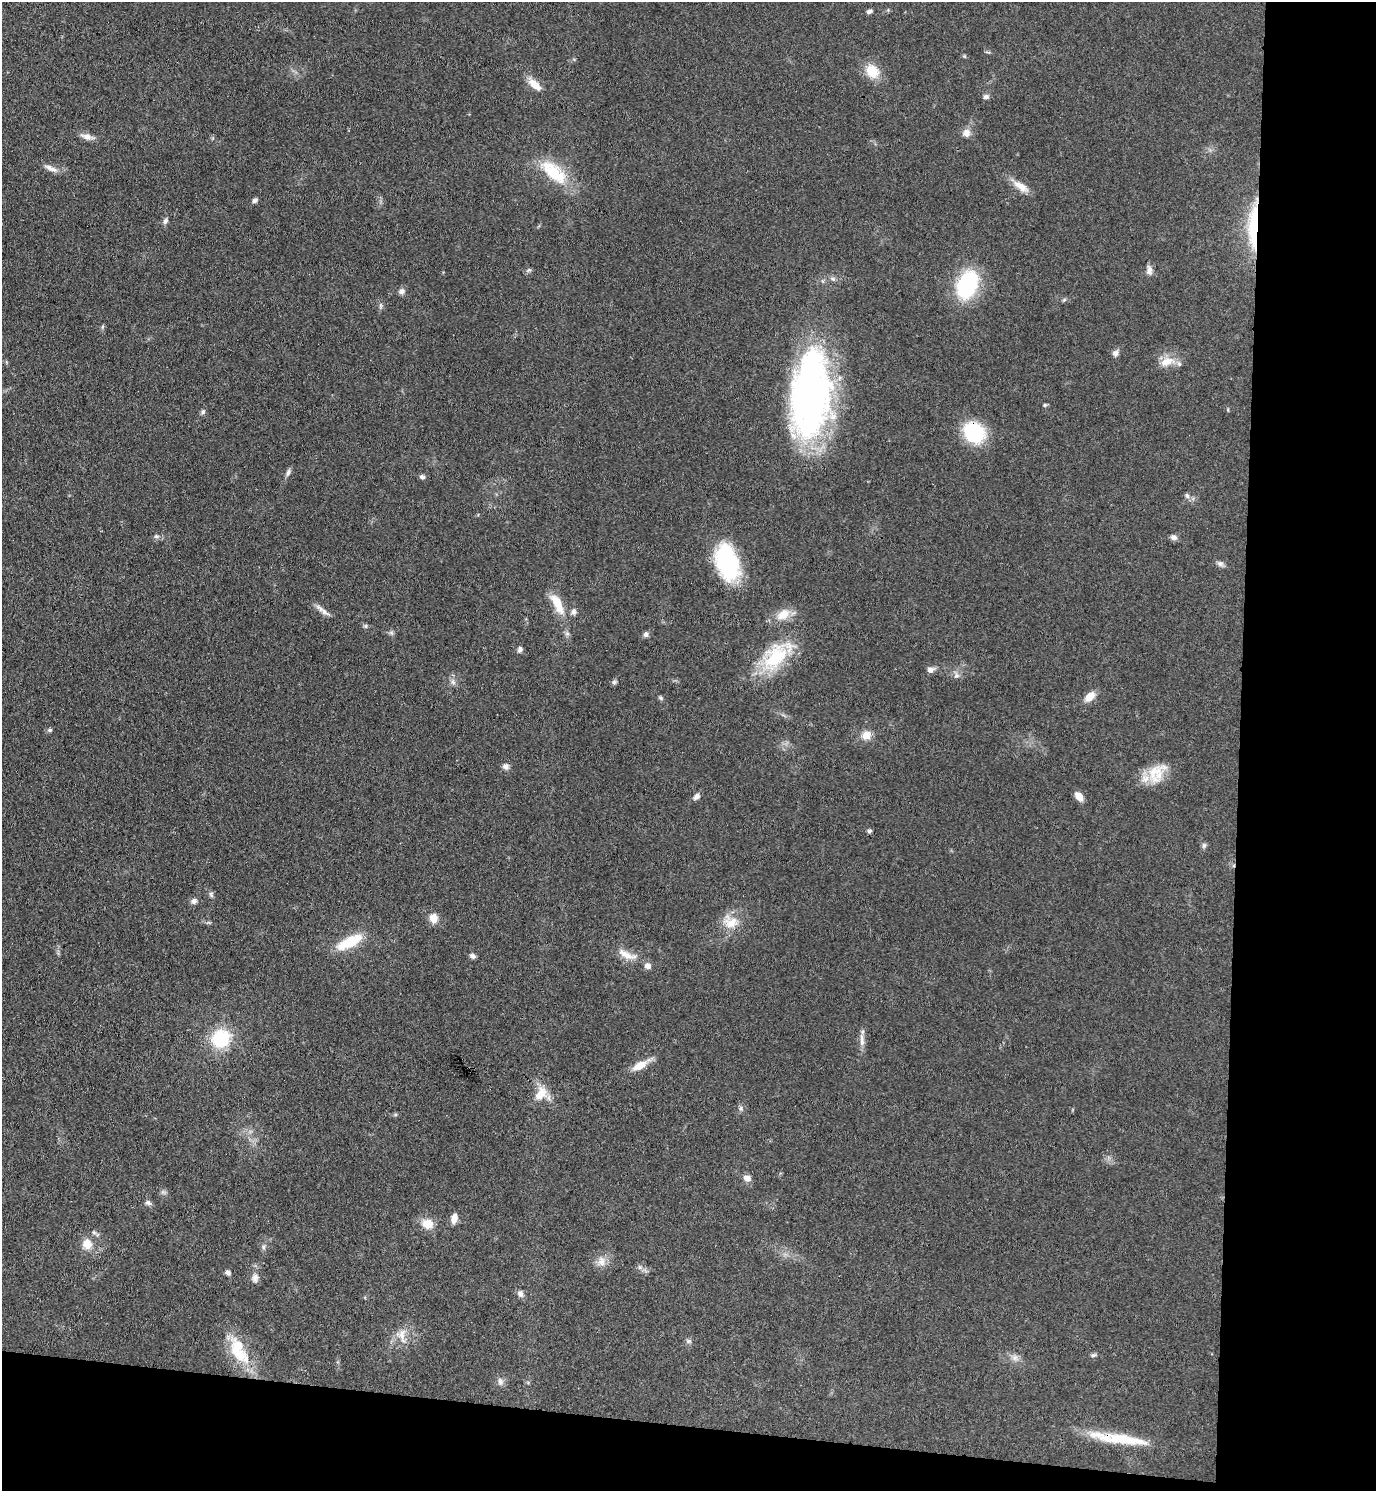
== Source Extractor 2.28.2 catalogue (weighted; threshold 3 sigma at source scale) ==
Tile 9 of 3 x 3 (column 3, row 3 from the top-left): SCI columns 3018-4391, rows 7-1495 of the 4553 x 4479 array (HDU 1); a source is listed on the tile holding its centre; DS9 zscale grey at full resolution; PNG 1378 x 1493 px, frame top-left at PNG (2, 2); no overlay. Shown black and unused: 14% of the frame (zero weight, under 3 of 4 exposures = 5% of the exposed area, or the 3 px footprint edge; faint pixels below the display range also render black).
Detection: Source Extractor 2.28.2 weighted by HDU 2 'WHT'; one run over the whole footprint, this tile lists its part. Background 0.14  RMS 0.0073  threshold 0.0327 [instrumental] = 3 sigma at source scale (4.5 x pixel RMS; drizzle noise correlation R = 1.50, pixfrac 1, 0.05/0.05 arcsec/px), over >= 5 px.
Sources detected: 91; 5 inside a brighter listed object's ellipse — not listed separately; the other 86 listed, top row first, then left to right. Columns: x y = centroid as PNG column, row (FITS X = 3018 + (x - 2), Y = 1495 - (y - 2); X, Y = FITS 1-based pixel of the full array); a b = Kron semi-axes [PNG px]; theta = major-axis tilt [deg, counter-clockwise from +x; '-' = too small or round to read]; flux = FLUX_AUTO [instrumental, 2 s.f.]
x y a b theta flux
869 11 8 5 18 1.8
872 71 15 12 -54 16
535 85 20 9 -41 8.4
986 97 8 6 2 2.1
966 133 11 10 - 4.9
87 137 18 7 -14 5
52 169 14 7 -14 4.6
553 174 45 20 -49 33
1020 186 24 9 -36 8.9
255 200 7 5 25 1.8
165 221 9 6 63 2.1
1253 227 58 11 88 42
529 270 7 5 34 1.5
1149 270 13 7 -85 3.8
823 281 6 4 -71 1.1
967 284 22 14 67 89
402 291 9 8 - 2.5
1064 300 6 4 43 1.1
381 306 9 4 90 1.6
1115 353 8 7 - 2.9
1167 362 21 11 17 10
811 394 85 38 86 320
1045 405 5 5 - 1
203 412 7 5 87 1.6
974 433 19 15 -38 55
288 472 11 5 73 2.2
422 477 7 6 - 1.9
1187 496 7 5 -58 2
156 536 6 5 - 1.6
1174 537 8 6 -24 2.9
727 562 32 19 -72 90
1220 564 9 7 -14 2.5
557 604 31 11 -64 16
324 611 17 6 -40 4.5
573 612 8 6 90 2.7
783 614 18 13 33 11
366 626 6 5 - 1.4
646 634 7 6 - 2.1
520 649 8 6 64 2.2
776 656 46 23 47 45
930 670 9 7 15 3.5
956 675 8 7 - 2.7
453 682 7 6 - 2.3
614 682 7 5 44 1.5
1090 697 11 7 44 9.7
660 698 7 5 -42 1.2
50 730 6 5 - 1.4
866 735 12 10 24 7.2
506 766 9 8 - 3.1
1156 773 31 20 57 19
696 796 9 6 44 2.9
1079 797 9 6 -48 8.6
869 831 6 5 - 1.3
1204 845 8 6 75 1.7
211 894 8 5 -72 1.7
194 901 8 8 - 2.6
433 918 9 8 - 8.4
731 922 23 17 -24 14
349 943 29 13 23 24
627 955 29 9 -23 10
473 956 7 5 -27 2.5
221 1038 23 20 42 35
862 1038 12 6 -84 3.8
639 1065 20 9 29 9.6
541 1094 19 13 53 13
741 1108 8 7 - 2
395 1115 6 3 18 0.97
747 1178 9 7 -20 4.2
148 1203 9 6 -26 2
454 1219 11 7 75 5.8
427 1224 14 12 -22 11
94 1232 6 5 - 1.3
87 1244 11 10 - 9.6
263 1247 6 5 - 1.6
601 1261 16 10 -84 6.1
640 1267 6 5 - 1.6
228 1273 7 6 - 2.2
255 1278 13 9 85 4.1
520 1293 10 8 -64 2.9
402 1335 22 13 -80 10
688 1341 8 6 -1 1.8
237 1351 48 18 -53 30
1093 1355 8 5 10 1.4
1015 1357 7 6 - 2.7
500 1381 10 7 -65 3.1
1124 1439 83 11 -9 34
Overlapping masked pixels (flux is a lower limit): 3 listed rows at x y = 1253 227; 974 433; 1124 1439